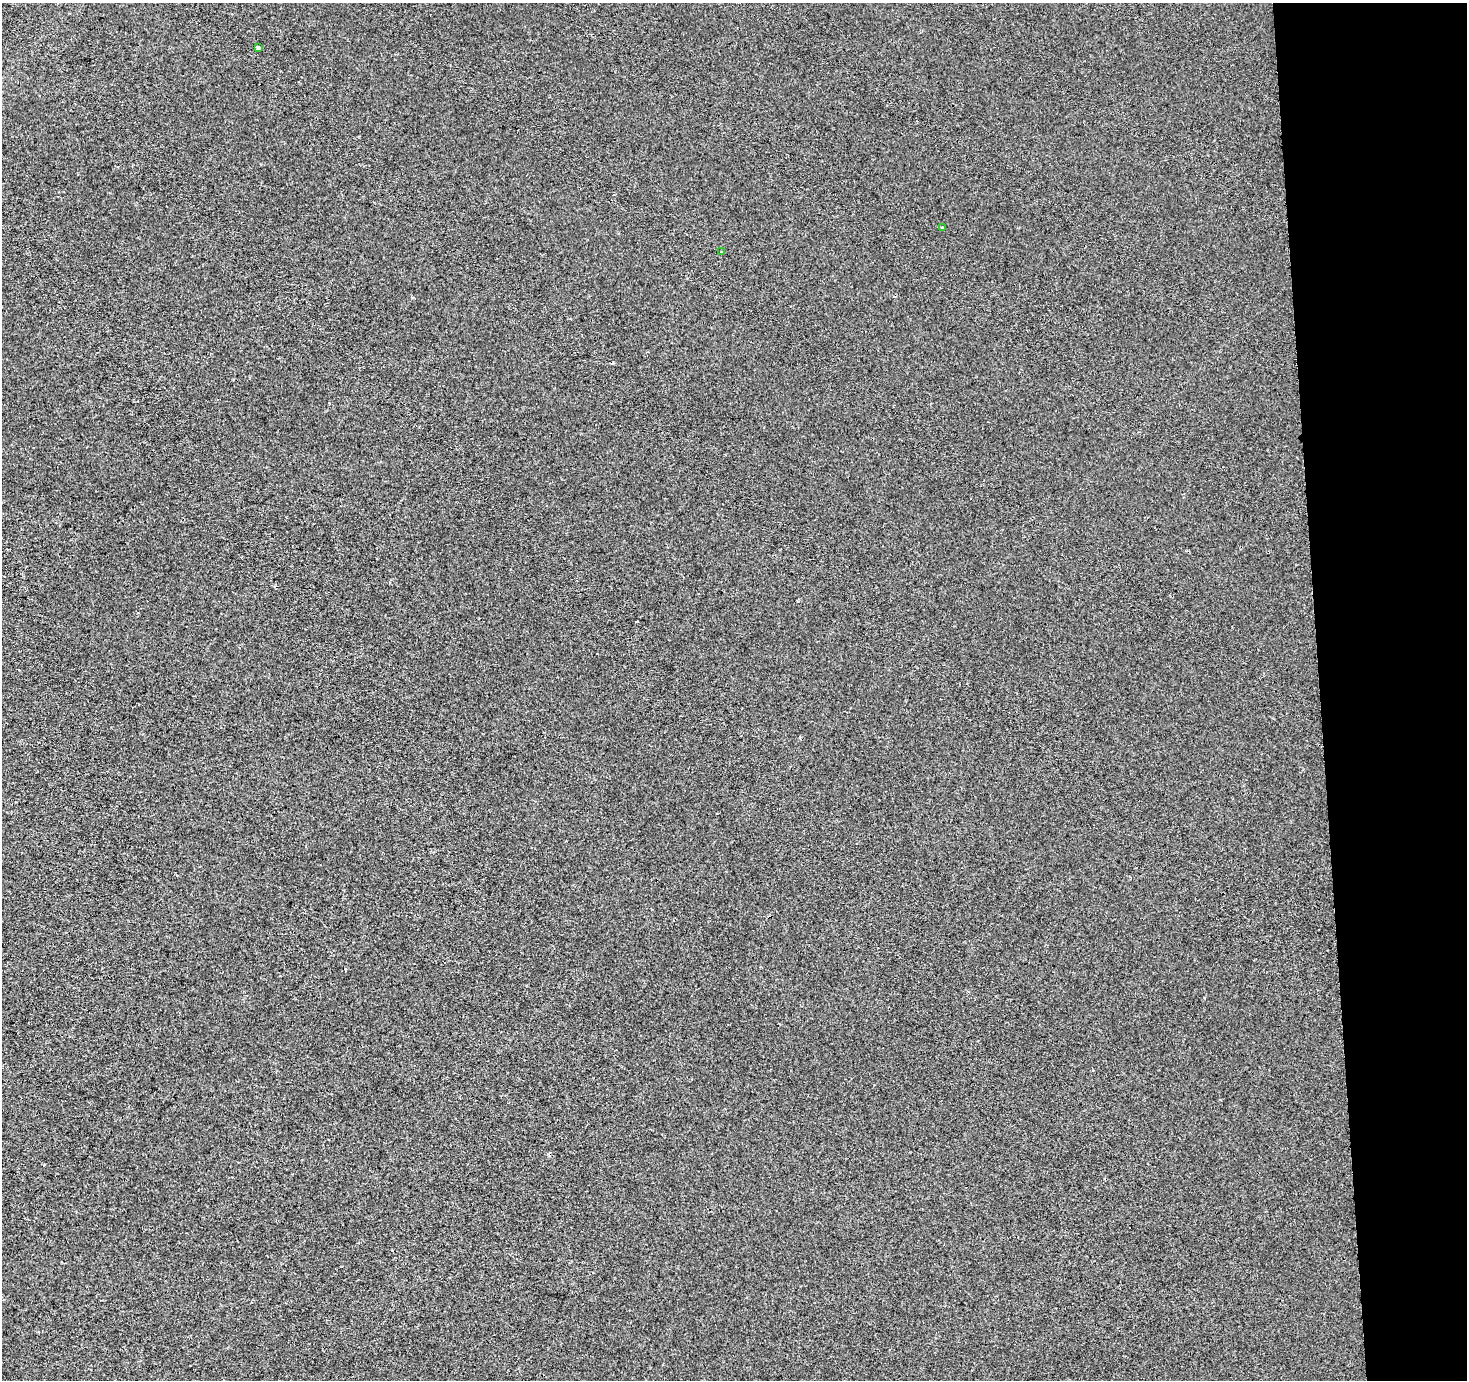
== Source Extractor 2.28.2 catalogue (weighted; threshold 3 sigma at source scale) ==
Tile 6 of 3 x 3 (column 3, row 2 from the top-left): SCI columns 2931-4395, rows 1378-2755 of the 4459 x 4133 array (HDU 1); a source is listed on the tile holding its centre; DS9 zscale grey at full resolution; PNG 1469 x 1382 px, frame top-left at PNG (2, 3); each listed source drawn as its Kron ellipse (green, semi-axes under 4 px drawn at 4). Shown black and unused: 10% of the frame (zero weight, under 2 of 3 exposures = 3% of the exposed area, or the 3 px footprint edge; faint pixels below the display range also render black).
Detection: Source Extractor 2.28.2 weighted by HDU 2 'WHT'; one run over the whole footprint, this tile lists its part. Background 0.00112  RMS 0.0055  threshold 0.0247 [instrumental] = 3 sigma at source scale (4.5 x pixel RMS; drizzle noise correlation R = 1.50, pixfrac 1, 0.0396/0.0396 arcsec/px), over >= 5 px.
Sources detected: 4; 1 cosmic-ray / hot-pixel residue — neither listed nor drawn; the other 3 listed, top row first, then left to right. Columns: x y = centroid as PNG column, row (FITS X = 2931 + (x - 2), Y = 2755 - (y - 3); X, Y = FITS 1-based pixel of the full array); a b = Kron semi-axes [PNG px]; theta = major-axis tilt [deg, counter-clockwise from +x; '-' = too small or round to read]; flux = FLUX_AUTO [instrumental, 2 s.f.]
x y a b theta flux
258 47 4 3 - 4
942 228 3 3 - 0.83
721 252 3 3 - 1